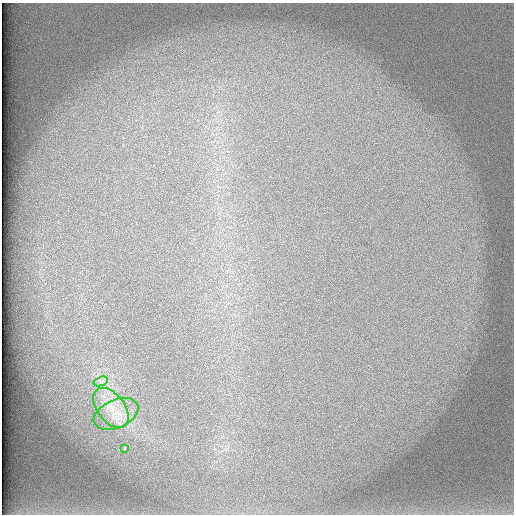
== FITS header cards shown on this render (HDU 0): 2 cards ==
NAXIS1  =                  512 /
NAXIS2  =                  512 /

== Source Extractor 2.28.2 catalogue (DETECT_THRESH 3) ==
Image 512 x 512 px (HDU 0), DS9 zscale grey, 1 PNG px = 1 image px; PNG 516 x 516 px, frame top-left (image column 1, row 512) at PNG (2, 3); each listed source drawn as its Kron ellipse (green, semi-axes under 4 px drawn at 4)
Background 101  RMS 3.2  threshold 9.55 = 3 sigma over >= 5 px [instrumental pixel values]
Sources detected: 4; all 4 listed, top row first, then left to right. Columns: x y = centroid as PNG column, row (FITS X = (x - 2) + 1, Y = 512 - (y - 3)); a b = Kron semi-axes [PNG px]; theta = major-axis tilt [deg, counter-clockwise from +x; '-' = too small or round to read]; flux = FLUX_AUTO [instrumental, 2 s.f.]
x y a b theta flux
101 381 7 4 19 600
111 408 23 13 -53 5300
116 414 24 14 23 4500
124 448 3 3 - 1300